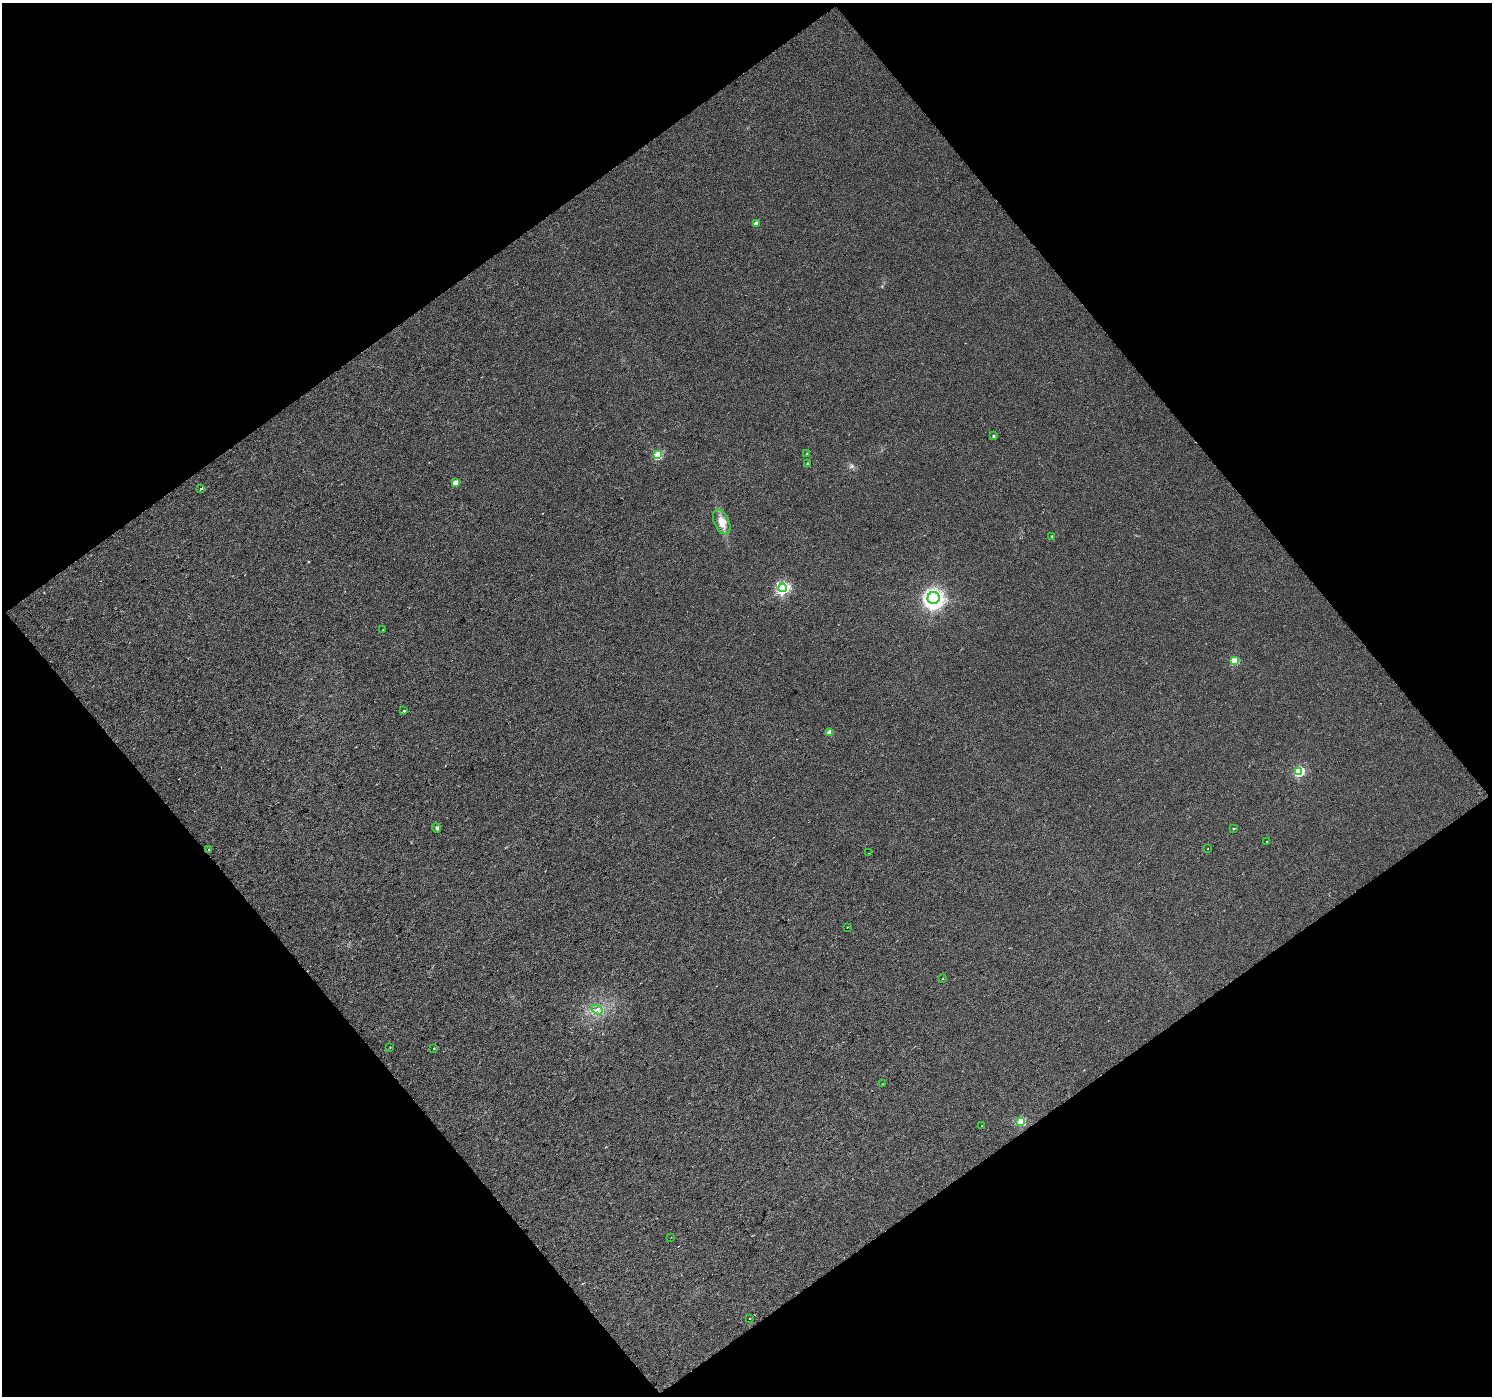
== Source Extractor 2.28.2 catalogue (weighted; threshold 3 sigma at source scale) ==
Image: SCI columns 1-2980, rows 94-2881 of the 2980 x 2955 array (HDU 1 of 3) = the unmasked area's bounding box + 8 px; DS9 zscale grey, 2 x 2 block average (1 PNG px = mean of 2 x 2 image px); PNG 1494 x 1398 px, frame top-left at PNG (2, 3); each listed source drawn as its Kron ellipse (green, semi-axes under 4 px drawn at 4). Shown black and unused: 50% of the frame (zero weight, under 2 of 3 exposures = <1% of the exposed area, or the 3 px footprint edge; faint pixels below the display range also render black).
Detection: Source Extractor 2.28.2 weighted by HDU 2 'WHT'. Background 0.0157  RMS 0.0079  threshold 0.0356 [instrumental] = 3 sigma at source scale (4.5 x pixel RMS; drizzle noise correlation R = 1.50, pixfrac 1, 0.0396/0.0396 arcsec/px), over >= 5 px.
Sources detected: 35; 3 cosmic-ray / hot-pixel residue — neither listed nor drawn; the other 32 listed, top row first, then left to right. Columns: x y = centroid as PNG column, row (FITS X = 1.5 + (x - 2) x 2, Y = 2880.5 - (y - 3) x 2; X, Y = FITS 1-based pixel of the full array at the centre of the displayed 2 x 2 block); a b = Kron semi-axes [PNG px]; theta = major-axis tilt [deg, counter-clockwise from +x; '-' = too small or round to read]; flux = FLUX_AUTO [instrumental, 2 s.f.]
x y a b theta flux
756 223 3 3 - 8.6
993 436 3 2 - 2.4
807 454 3 3 - 2.5
658 455 3 3 - 77
807 463 3 2 - 1.5
455 483 3 3 - 19
201 488 3 2 - 5.8
722 522 13 7 -66 20
1052 536 3 2 - 1.7
783 588 4 4 - 290
934 598 6 6 - 790
383 630 2 2 - 0.74
1234 661 3 3 - 58
404 711 2 2 - 7.5
829 732 3 3 - 16
1299 771 4 3 - 130
437 828 5 3 - 2.9
1234 828 3 2 - 1.4
1267 841 2 2 - 1.3
1208 849 2 2 - 4.8
209 850 2 2 - 1.2
868 853 2 2 - 1.6
847 928 2 2 - 0.62
943 979 2 2 - 0.9
597 1010 6 3 -32 4.3
390 1047 2 2 - 2.9
434 1048 2 2 - 1.4
883 1084 2 2 - 1.1
1021 1121 3 3 - 69
982 1126 2 2 - 1.5
671 1237 2 2 - 0.73
749 1318 2 2 - 0.63
Diffuse or blended objects may show on this block-average render without a row.